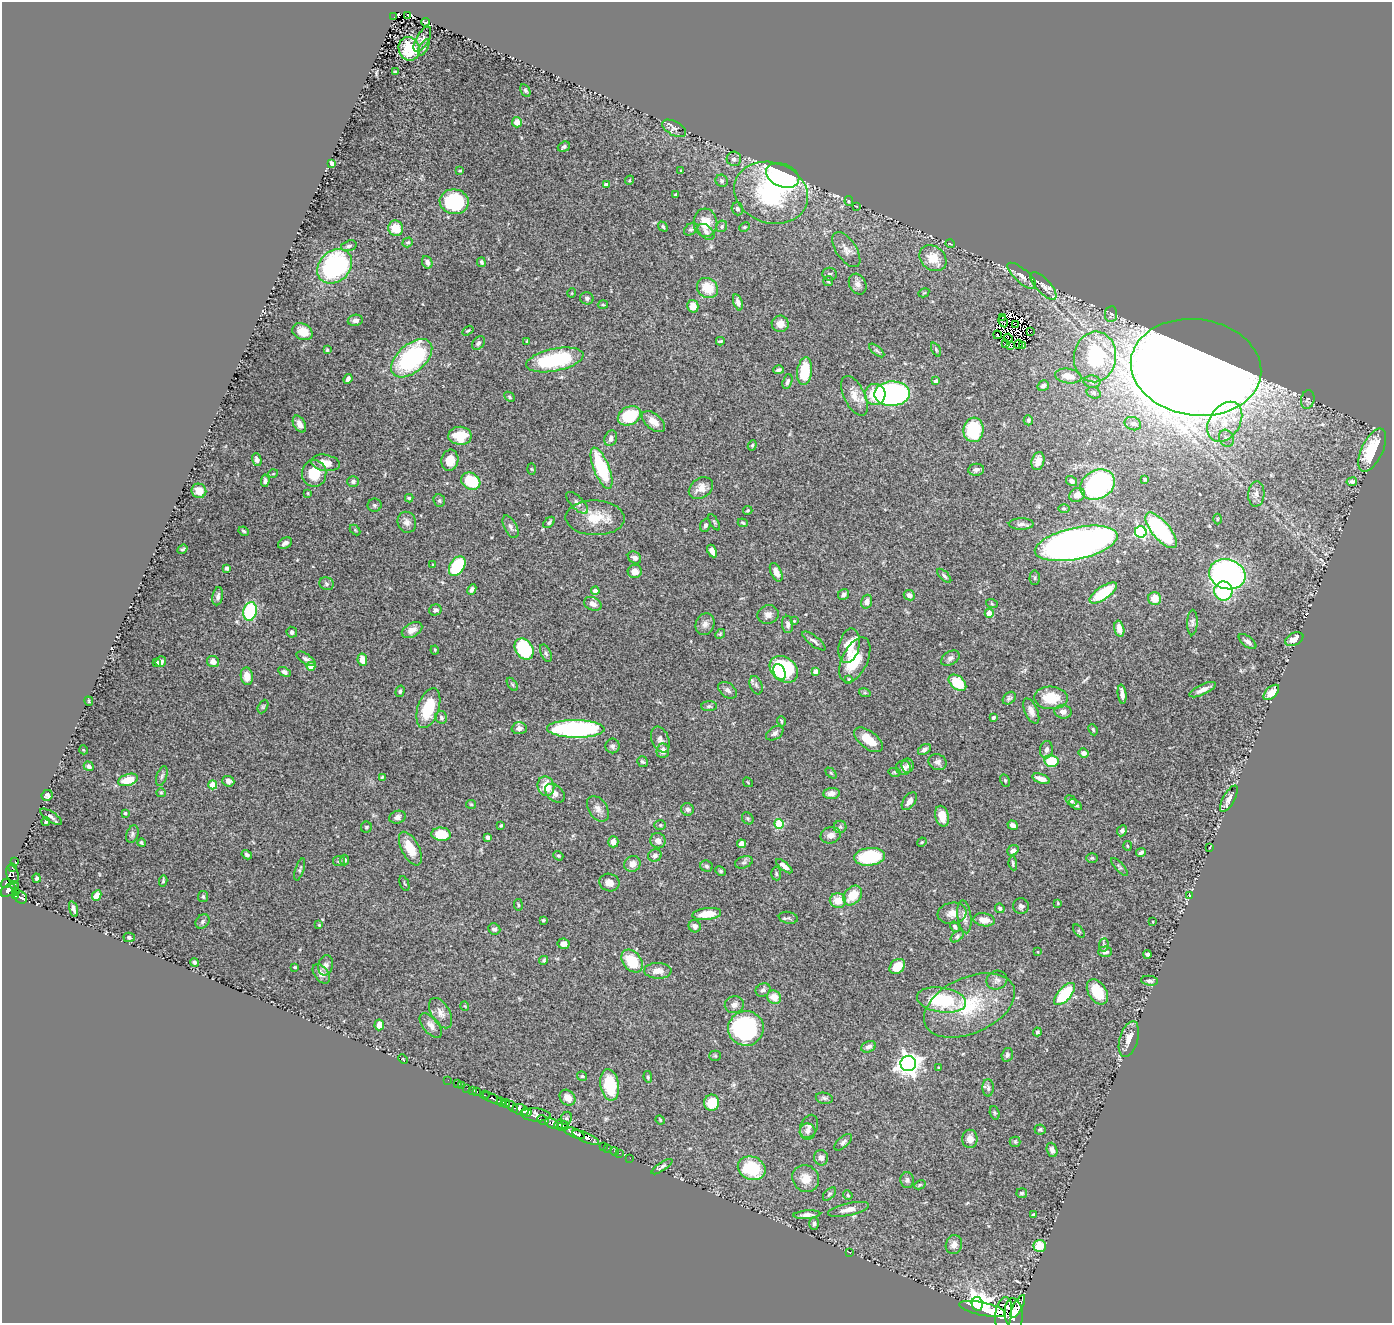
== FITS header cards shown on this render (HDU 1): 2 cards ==
NAXIS1  =                 1390
NAXIS2  =                 1321

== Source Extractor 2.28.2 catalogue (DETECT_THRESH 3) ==
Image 1390 x 1321 px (HDU 1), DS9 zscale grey, 1 PNG px = 1 image px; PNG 1394 x 1325 px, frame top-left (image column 1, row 1321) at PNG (2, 2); each listed source drawn as its Kron ellipse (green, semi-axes under 4 px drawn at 4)
Background 1.04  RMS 0.041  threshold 0.124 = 3 sigma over >= 5 px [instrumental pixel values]
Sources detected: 448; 8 with non-positive FLUX_AUTO (blend fragments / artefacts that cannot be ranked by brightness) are neither listed nor drawn; the other 440 listed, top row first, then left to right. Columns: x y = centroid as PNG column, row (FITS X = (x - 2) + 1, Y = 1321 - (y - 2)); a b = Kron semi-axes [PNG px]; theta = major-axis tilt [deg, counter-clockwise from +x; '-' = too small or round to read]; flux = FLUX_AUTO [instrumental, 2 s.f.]
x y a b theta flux
407 16 3 2 - 22
394 17 2 2 - 3.8
426 22 4 2 - 3.1
422 39 14 6 60 11
424 47 9 4 62 5.7
409 49 12 10 -69 71
396 72 4 2 - 3.6
525 90 7 4 -61 5.1
517 122 5 5 - 26
674 128 13 7 -29 11
564 147 6 5 - 6.2
734 159 7 7 - 11
332 163 4 4 - 18
460 171 4 3 - 3.5
681 171 4 3 - 2.4
783 175 17 11 -22 950
629 180 5 3 - 3
722 181 6 6 - 6.4
606 185 4 4 - 16
771 193 38 30 -19 300
676 194 4 3 - 3.6
849 201 5 4 - 4.8
454 202 14 12 -7 180
856 206 3 2 - 1.4
737 209 6 5 - 8.6
705 223 14 12 -84 53
722 226 6 5 - 5.8
663 227 5 4 - 4.4
744 227 5 4 - 3.3
396 228 8 7 - 50
691 229 8 5 34 6.8
706 232 10 6 -41 11
408 242 5 4 - 4.8
950 244 5 3 - 1.9
349 246 8 5 17 7.6
846 250 20 10 -56 26
933 258 15 11 -40 55
427 262 6 5 - 10
481 262 5 4 - 5.4
335 266 19 15 44 380
830 274 7 6 - 6.7
1022 276 18 7 -42 21
828 281 5 5 - 3.6
858 284 11 8 -62 16
1043 286 17 7 -47 21
707 288 11 9 -34 62
572 293 5 3 - 2
924 293 6 4 30 3.1
587 298 6 6 - 6.7
738 302 8 4 -72 12
603 305 5 3 - 2.8
693 306 6 5 - 30
1111 314 8 6 83 5.1
1003 317 2 2 - 4.3
355 320 7 5 10 11
1003 322 6 4 -62 0.069
780 324 8 8 - 23
1015 325 4 2 - 1.6
468 331 6 3 32 3.3
1030 331 2 2 - 2.9
302 332 10 8 -25 31
997 335 4 2 - 2.3
1008 338 4 2 - 3.4
720 341 4 3 - 3.7
527 342 3 3 - 3.4
478 343 8 5 48 6.6
1006 343 2 2 - 2.2
1018 344 4 2 - 3.3
1011 345 4 2 - 6.5
1022 345 3 2 - 1.4
327 350 3 3 - 3.3
877 350 9 4 -39 5.7
936 350 8 3 -64 3.5
1095 357 25 21 83 220
412 358 24 14 41 380
555 360 29 11 12 250
1196 367 65 48 -8 12000
778 370 5 3 - 5.7
805 371 14 7 82 99
1068 376 13 7 -9 25
348 379 5 4 - 9.1
787 381 8 4 72 6.7
936 381 4 4 - 12
1092 382 8 6 -4 7.7
1043 386 6 5 - 7.8
1094 393 7 5 -16 5.8
875 394 10 10 - 90
892 394 18 12 2 670
855 396 21 10 -64 35
509 397 6 4 -43 4.7
1308 400 9 6 76 7.3
629 416 12 9 26 130
1028 420 5 4 - 4.8
653 422 14 7 -40 25
1225 422 22 15 56 66
299 424 9 6 -61 17
1133 424 8 6 -21 11
973 430 12 10 84 150
460 436 11 9 -2 78
611 438 8 6 71 12
1226 438 9 7 -62 11
752 445 5 4 - 3.7
1372 450 23 10 64 130
257 460 6 4 -71 9.7
450 460 10 8 78 34
1038 461 9 6 73 19
325 463 14 8 -9 31
601 468 22 7 -68 190
531 469 6 4 -88 2.8
976 470 8 6 6 11
314 473 13 12 - 71
273 474 5 3 - 2.1
1145 479 3 3 - 3.5
265 481 6 4 85 6.8
471 481 10 8 -29 120
1071 481 6 4 -33 7.8
353 482 6 5 - 6.6
1352 482 5 4 - 6.3
1098 485 18 14 28 510
701 488 13 9 35 25
199 491 7 7 - 30
308 493 3 3 - 2.6
1256 494 12 8 86 15
1077 495 8 6 25 25
409 498 4 4 - 3.4
439 501 6 5 - 5.8
577 503 14 6 -46 13
375 505 7 6 - 6
1064 508 6 4 -1 4.3
748 510 4 4 - 3.5
595 518 29 17 -1 75
1217 519 5 3 - 2.7
407 522 11 9 -68 14
549 522 7 4 44 6.2
714 522 9 4 -60 4.1
743 523 5 4 - 4.5
1021 524 12 6 0 11
705 525 7 5 69 8.2
510 527 12 6 -62 10
355 530 6 4 -45 3.2
1161 530 22 9 -50 300
244 531 5 3 - 3.6
1141 532 6 5 - 370
285 543 7 5 27 8.6
1076 543 42 16 12 2300
182 549 5 3 - 3.9
712 551 7 4 -63 16
634 557 7 5 -34 13
433 565 3 3 - 2.6
457 566 11 7 58 190
227 568 4 3 - 10
635 571 7 6 - 22
776 572 10 5 -65 18
1227 574 18 15 -16 850
944 576 9 4 -45 6.4
1035 578 7 5 88 5.4
327 584 7 6 - 6.9
472 589 6 4 64 7.2
595 591 4 4 - 23
1223 591 9 9 - 210
1103 593 16 6 34 120
844 595 6 5 - 9.9
909 595 6 5 - 12
218 596 9 5 79 9.5
1154 599 6 6 - 38
867 602 7 5 72 15
593 604 9 6 -25 18
992 604 6 4 -20 3.2
435 610 6 5 - 7.1
250 611 9 7 76 210
989 613 4 4 - 45
768 615 11 9 15 16
794 621 3 2 - 2.3
1192 623 13 5 88 9.1
705 624 11 9 69 15
788 624 8 5 -86 9.5
1119 629 8 5 -76 20
412 630 11 6 28 18
292 632 5 5 - 6.7
720 634 5 4 - 3.2
1294 639 9 6 25 31
814 641 14 5 -37 10
1247 642 10 5 -37 9.3
849 646 17 10 77 63
524 649 11 8 -56 210
435 650 4 4 - 2.8
546 653 9 5 -65 6.6
950 658 10 6 31 11
306 659 11 5 -33 8.8
362 660 6 4 -80 30
855 660 24 12 65 93
213 661 6 5 - 18
157 662 4 3 - 5.4
161 662 5 5 - 11
311 666 4 4 - 49
784 669 15 11 -38 250
815 671 4 4 - 15
284 672 7 4 -27 7.4
779 672 8 5 -66 72
247 676 9 6 -81 34
849 679 4 3 - 4.7
957 683 10 6 -40 93
512 684 7 4 -54 3.7
756 685 9 6 -69 9.2
728 690 10 7 -38 11
1203 690 14 5 25 18
400 691 6 4 73 4.6
1271 692 9 5 44 22
865 693 6 4 -17 3.8
1122 694 10 3 -83 13
1009 698 7 5 43 6
1051 698 16 11 -2 77
89 701 5 3 - 3.1
709 706 8 5 1 5.6
263 707 7 4 63 4.3
428 708 21 10 72 100
1031 711 13 6 -66 17
1063 712 8 6 -6 13
441 717 6 6 - 6
993 717 4 3 - 4.8
781 721 5 3 - 3.7
519 728 7 6 - 13
576 729 29 9 -1 450
1093 730 6 4 -64 3.5
775 733 9 6 33 9.8
660 740 13 8 -68 14
868 740 17 8 -37 49
613 746 7 7 - 8.1
924 749 7 4 32 7.1
84 750 4 3 - 2.1
1046 750 9 6 85 12
663 751 7 6 - 20
1084 753 5 4 - 7.4
1051 761 7 6 - 80
642 762 6 5 - 6
938 762 9 7 -24 12
89 766 5 4 - 8.6
908 766 7 6 - 7.6
903 768 7 7 - 13
894 772 6 4 -12 3.3
831 773 6 4 -44 3.4
162 776 10 5 72 7.9
382 777 3 2 - 2.7
1041 779 9 4 -19 19
128 780 10 5 18 61
1005 780 6 4 -63 3.9
228 781 6 5 - 14
748 782 5 2 - 1.9
213 785 4 4 - 79
546 786 10 8 -74 50
161 793 5 4 - 3.1
555 793 11 7 -42 17
831 793 8 5 6 16
47 795 6 5 - 7.7
1229 799 15 6 61 14
909 801 10 6 55 17
1071 801 6 4 -33 6.2
471 804 5 4 - 3.2
1075 805 7 4 -36 6.8
598 809 14 9 -56 18
688 809 6 6 - 7.7
125 813 3 3 - 3.1
942 816 10 6 -76 39
51 817 12 5 -34 8.8
397 817 8 6 17 10
748 818 6 5 - 4.6
46 822 4 4 - 5.3
779 824 5 5 - 140
660 825 6 5 - 4.2
1013 825 5 4 - 13
501 826 4 3 - 4
366 827 5 5 - 4
840 827 6 6 - 5.4
1122 831 6 4 64 8.5
132 834 9 6 70 6.8
441 834 10 6 -5 62
831 835 10 8 14 17
487 837 4 4 - 12
658 841 8 7 - 16
613 842 6 5 - 17
922 842 5 3 - 2.6
141 843 4 3 - 4.2
741 844 4 4 - 35
1127 846 5 3 - 2.6
1210 847 4 2 - 1.6
410 849 18 8 -63 56
1013 850 6 5 - 10
1141 853 5 4 - 5.8
247 855 5 4 - 6
655 855 7 6 - 10
558 856 5 4 - 4.1
869 857 15 9 6 170
1092 858 6 5 - 4.2
344 860 5 4 - 5.8
15 861 3 2 - 10
339 861 6 5 - 4.6
744 862 9 5 18 6.6
1013 863 7 3 -81 4.4
632 864 8 7 - 21
707 866 6 5 - 5.7
784 866 10 4 -39 14
12 867 2 2 - 12
1119 867 11 4 -48 5
300 869 11 4 72 5.7
721 871 6 4 -26 4
12 874 9 6 -71 55
776 874 7 5 -87 4.4
37 878 4 4 - 5.1
163 881 5 4 - 3.5
609 882 10 8 -18 19
6 883 5 4 - 350
404 884 8 2 -68 2.7
15 886 5 4 - 170
8 890 8 5 35 640
15 891 4 3 - 94
15 895 3 3 - 240
853 895 11 8 50 56
1189 895 3 2 - 1.7
97 896 5 4 - 28
203 897 5 5 - 5.9
21 898 6 5 - 260
838 900 8 7 - 41
1058 903 3 3 - 2.3
518 905 6 3 -82 3.1
1021 906 8 7 - 8.8
1000 908 5 4 - 5.9
73 909 8 4 -75 9
952 913 14 10 7 27
707 914 14 6 6 49
964 917 16 7 -83 17
788 918 9 6 -11 6.4
543 920 3 3 - 3
984 920 11 6 -9 24
202 921 8 6 48 7.3
1153 922 3 2 - 1.7
319 925 4 3 - 2.8
695 926 6 6 - 12
955 927 5 4 - 7.2
494 929 6 5 - 8.3
1079 931 7 4 -52 3.3
957 936 7 4 39 5.7
129 937 6 4 -13 4.7
563 944 6 5 - 17
1104 945 7 4 84 5.5
1038 952 3 2 - 1.8
1105 952 7 5 3 11
1147 954 4 3 - 5.4
544 960 5 4 - 4.5
632 961 13 9 -50 87
194 962 4 4 - 5.5
326 965 10 7 76 12
897 966 9 6 43 48
295 967 3 3 - 3.6
658 971 13 8 -2 26
321 974 11 7 -51 18
997 980 10 9 - 12
1150 981 8 5 -6 7.5
763 990 8 6 31 8.1
1097 992 14 9 -57 77
1065 994 14 6 48 160
774 997 7 6 - 31
942 1000 25 12 -9 160
734 1005 9 8 - 14
969 1005 48 28 24 190
465 1006 5 3 - 2.1
441 1013 17 9 -60 20
379 1025 5 4 - 19
431 1025 14 7 -50 17
746 1028 18 17 - 400
1037 1032 4 4 - 4.4
1129 1039 18 9 73 29
868 1047 7 5 23 11
1007 1055 7 5 74 6.2
715 1056 5 5 - 3.7
403 1059 5 3 - 1.9
908 1064 8 7 - 2000
938 1067 3 2 - 1.8
582 1076 5 4 - 3.6
648 1077 6 4 -81 4.5
448 1080 2 2 - 7.6
457 1083 2 2 - 6.7
610 1085 16 9 -80 130
462 1086 3 2 - 11
467 1088 2 2 - 15
988 1088 9 5 -89 6.8
472 1090 2 2 - 10
476 1092 3 3 - 72
485 1095 4 3 - 180
493 1098 11 3 -26 350
567 1098 9 7 -44 27
824 1098 8 5 -11 6.2
501 1102 4 3 - 1000
505 1103 5 4 - 1200
712 1103 8 7 - 74
512 1107 7 3 -44 480
521 1110 8 5 -19 2700
526 1112 5 4 - 1600
995 1113 7 4 -72 4
535 1115 15 6 -4 1700
566 1118 7 5 64 4.7
543 1120 6 2 -30 480
660 1120 5 4 - 3.3
552 1123 8 4 -30 1100
559 1124 5 3 - 610
563 1126 6 4 12 420
809 1126 12 8 66 14
1040 1129 5 5 - 4.7
807 1132 8 8 - 12
574 1133 11 4 -23 2300
586 1137 14 5 -23 1700
970 1139 9 7 -90 21
843 1142 11 5 42 8.3
1015 1142 5 5 - 4.4
604 1146 2 2 - 1.8
608 1148 3 2 - 44
1052 1150 7 5 -70 10
614 1151 4 2 - 21
620 1153 3 2 - 31
630 1158 2 2 - 17
821 1158 8 7 - 13
662 1167 12 4 34 8.2
752 1168 14 11 -23 150
806 1179 14 13 - 40
907 1180 8 6 -89 7.4
920 1185 6 4 29 3.7
1022 1193 5 5 - 4.9
829 1194 8 5 46 5.3
848 1195 5 4 - 3.8
848 1209 21 6 12 24
807 1215 13 4 4 14
1033 1215 3 3 - 3.4
814 1223 6 5 - 5.7
954 1245 9 8 - 17
1040 1246 6 6 - 52
850 1252 3 2 - 3.5
977 1304 7 5 -78 2100
1018 1306 13 4 62 1600
983 1309 24 6 -12 8000
1004 1314 17 8 81 9300
1014 1314 15 9 -84 5200
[8 non-positive-flux detections neither listed nor drawn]